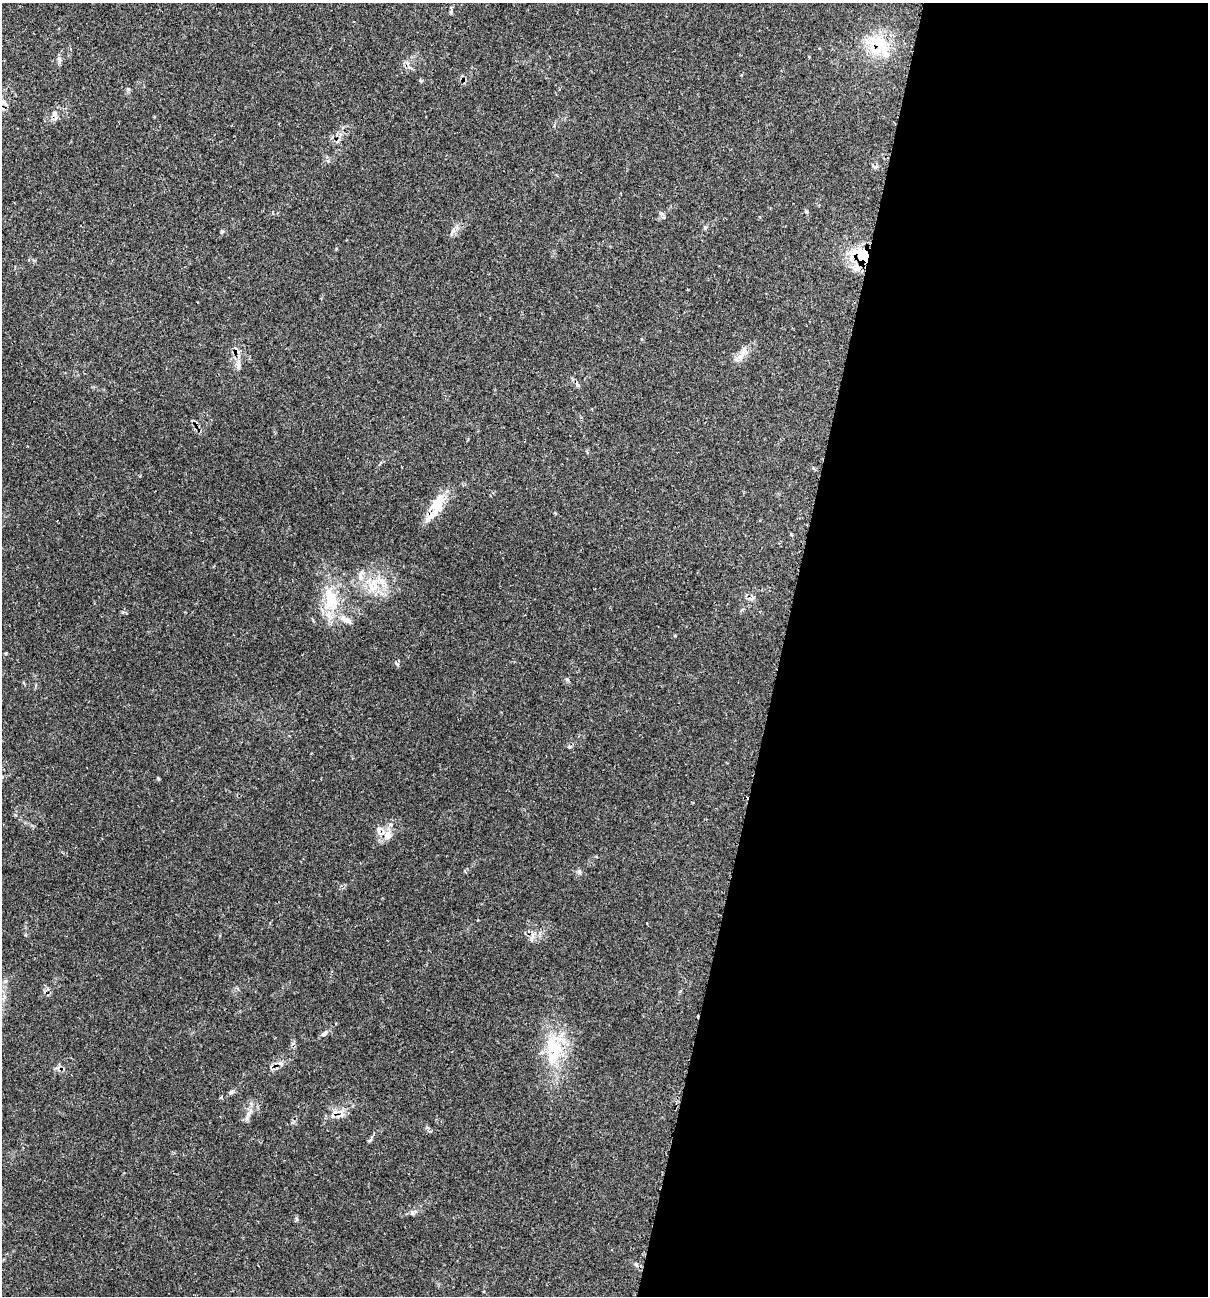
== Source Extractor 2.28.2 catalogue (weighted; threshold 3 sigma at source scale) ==
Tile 12 of 4 x 4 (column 4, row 3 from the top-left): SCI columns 3889-5094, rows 1337-2630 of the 5431 x 5468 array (HDU 1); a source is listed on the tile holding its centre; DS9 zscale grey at full resolution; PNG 1210 x 1298 px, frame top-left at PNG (2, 3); no overlay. Shown black and unused: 35% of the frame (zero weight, under 2 of 3 exposures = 3% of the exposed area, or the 3 px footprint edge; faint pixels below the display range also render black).
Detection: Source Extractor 2.28.2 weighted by HDU 2 'WHT'; one run over the whole footprint, this tile lists its part. Background 0.0817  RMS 0.0039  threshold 0.0176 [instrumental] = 3 sigma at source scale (4.5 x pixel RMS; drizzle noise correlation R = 1.50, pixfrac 1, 0.05/0.05 arcsec/px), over >= 5 px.
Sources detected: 37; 1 inside a brighter object's white glare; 7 cosmic-ray / hot-pixel residue — not listed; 5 inside a brighter listed object's ellipse — not listed separately; the other 24 listed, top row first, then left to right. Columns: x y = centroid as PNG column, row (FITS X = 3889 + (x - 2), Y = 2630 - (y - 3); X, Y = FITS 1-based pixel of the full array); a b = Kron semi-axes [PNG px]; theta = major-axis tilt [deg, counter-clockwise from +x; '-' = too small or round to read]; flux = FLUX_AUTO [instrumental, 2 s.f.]
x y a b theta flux
880 45 42 16 -56 14
59 60 10 5 -73 1.1
3 101 8 7 - 1.9
55 114 7 6 - 1.2
874 166 11 4 -30 0.85
662 214 6 4 -19 0.66
453 230 10 5 57 1.3
222 231 6 4 90 0.53
864 253 24 18 -26 12
742 354 25 8 60 3.4
238 364 13 7 82 2.1
436 507 24 16 80 7.2
360 576 11 7 -59 2.3
373 587 17 16 - 8.7
330 599 35 20 -84 15
6 653 3 3 - 0.59
388 834 18 10 86 3.9
579 872 7 5 -69 0.78
532 939 11 7 76 1.6
324 1033 11 5 41 1.1
552 1047 40 27 -82 21
231 1092 6 5 - 0.72
412 1213 6 5 - 0.81
296 1219 6 4 -70 0.54
Overlapping masked pixels (flux is a lower limit): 4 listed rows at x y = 880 45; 864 253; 436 507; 388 834
Unlisted compact peaks at least as high as the median listed source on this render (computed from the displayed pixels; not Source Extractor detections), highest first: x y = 397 664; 158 778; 567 679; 705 228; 128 89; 248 1114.